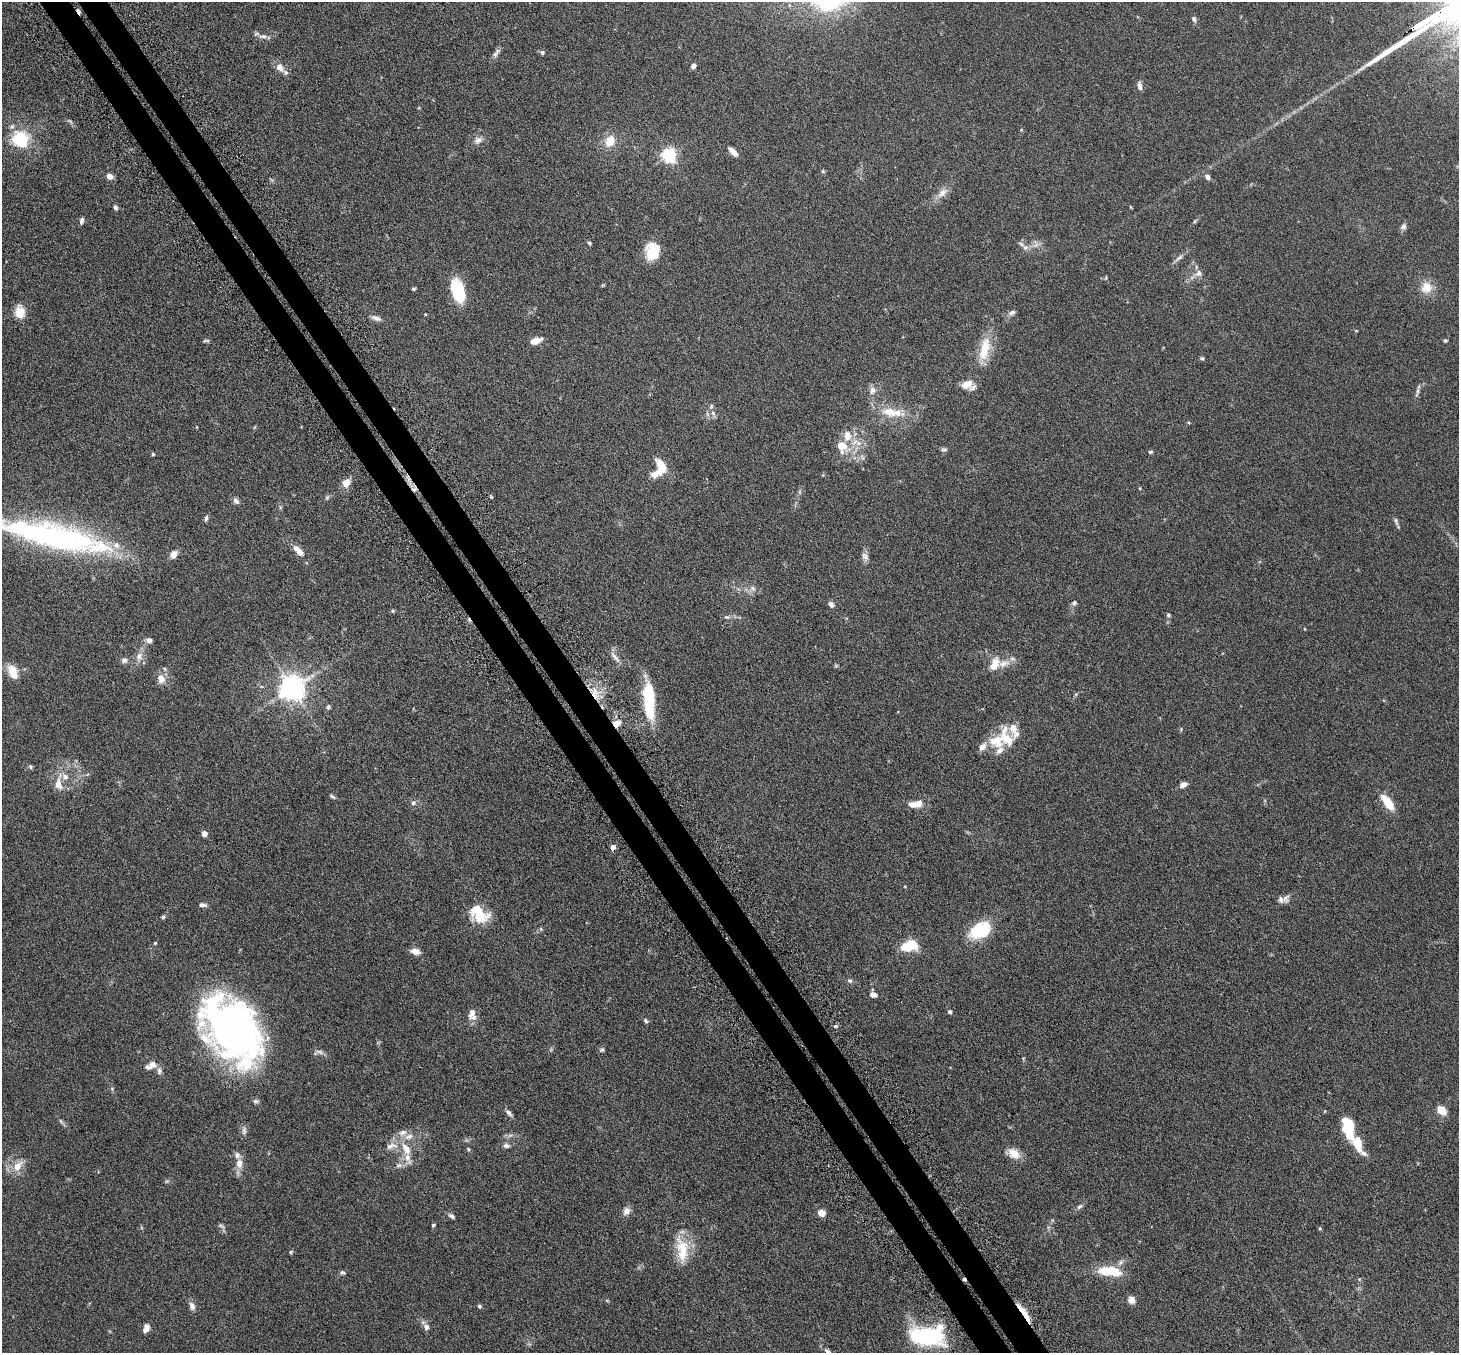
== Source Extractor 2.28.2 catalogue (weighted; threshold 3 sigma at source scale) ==
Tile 11 of 4 x 4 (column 3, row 3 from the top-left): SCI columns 2966-4422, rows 1539-2889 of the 5929 x 5919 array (HDU 1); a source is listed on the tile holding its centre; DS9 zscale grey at full resolution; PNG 1461 x 1355 px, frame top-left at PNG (2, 2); no overlay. Shown black and unused: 4% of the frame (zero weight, under 3 of 6 exposures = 4% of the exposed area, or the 3 px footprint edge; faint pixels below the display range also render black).
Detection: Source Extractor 2.28.2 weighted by HDU 2 'WHT'; one run over the whole footprint, this tile lists its part. Background 0.12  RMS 0.0045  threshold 0.0185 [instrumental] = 3 sigma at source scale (4.09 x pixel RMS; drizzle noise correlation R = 1.36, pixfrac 0.8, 0.05/0.05 arcsec/px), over >= 5 px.
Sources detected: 180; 2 too faint to see at this stretch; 3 inside a brighter object's white glare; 2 cosmic-ray / hot-pixel residue — not listed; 23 inside a brighter listed object's ellipse — not listed separately; the other 150 listed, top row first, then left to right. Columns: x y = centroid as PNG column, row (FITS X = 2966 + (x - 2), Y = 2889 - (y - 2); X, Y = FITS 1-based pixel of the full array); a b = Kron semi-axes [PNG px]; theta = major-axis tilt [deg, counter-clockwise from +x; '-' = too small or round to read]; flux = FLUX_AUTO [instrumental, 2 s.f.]
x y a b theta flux
1194 19 8 5 -65 1.1
1426 21 32 2 30 3100
263 36 12 6 2 1.8
542 52 6 5 - 1.1
496 53 15 6 57 1.6
693 66 6 5 - 1.3
280 67 12 8 -54 3
1139 86 11 5 -81 1.7
70 121 9 4 -54 0.76
21 139 7 7 - 65
478 140 12 9 31 2.2
610 141 15 13 62 5.8
733 151 11 5 -43 3.3
669 155 6 6 - 91
823 171 5 4 - 0.54
109 176 8 6 -26 2.1
1208 177 7 5 -50 1.4
942 193 19 9 44 3.5
115 207 6 5 - 0.91
81 221 8 5 78 1.1
1195 221 6 4 70 0.49
1403 226 9 7 52 1.3
589 243 5 4 - 0.55
1036 245 11 8 68 2.1
1025 247 7 7 - 1.4
653 251 16 13 72 14
1179 258 15 5 36 1.6
1198 273 14 9 29 2.5
1106 277 6 3 73 0.36
603 285 5 4 - 0.41
1426 287 15 14 - 5.7
413 289 5 4 - 0.59
457 290 26 13 -71 18
20 312 16 12 -83 4.8
1012 313 10 6 21 1.3
425 314 4 3 - 0.34
376 318 14 6 -20 1.8
1445 340 4 4 - 0.65
205 341 7 4 -17 0.59
536 341 11 6 17 4.3
984 349 36 13 77 11
1202 358 5 4 - 0.69
967 384 13 9 21 4.5
872 390 12 9 58 2.5
1417 392 17 4 77 1.3
711 406 7 5 69 0.78
890 412 28 12 -13 9.4
713 413 7 4 -46 1
707 414 7 4 -72 0.76
855 441 15 7 41 3.9
842 446 16 12 -29 6.2
944 450 9 5 0 0.84
1150 452 6 4 14 0.62
153 454 4 4 - 0.51
659 468 23 13 69 9.6
346 483 8 7 - 4.1
1140 488 4 4 - 0.38
414 489 9 5 7 1
327 497 7 5 68 0.69
236 501 9 6 -40 1.2
280 507 6 4 90 0.6
206 518 8 4 77 0.93
1396 521 12 5 -76 1
55 538 95 31 -10 99
299 553 10 8 -48 2.3
173 554 7 6 - 4.2
865 556 12 8 -68 1.9
753 588 9 6 -40 1.6
1074 603 7 6 - 0.9
831 605 8 6 -49 1.2
393 611 5 4 - 0.55
1168 615 5 4 - 0.63
727 617 8 5 -1 1
149 640 8 7 - 1.6
139 656 14 10 77 3.1
615 657 19 6 -51 2.2
124 660 9 7 -6 1.5
995 664 19 11 64 5.6
836 666 6 4 -18 0.49
13 672 19 11 -65 5.7
161 678 13 10 -66 3.4
292 688 8 8 - 460
595 693 20 8 -82 5.6
1076 694 6 4 72 0.53
328 707 6 5 - 0.75
649 707 34 11 -78 17
616 723 9 7 35 4
1007 739 20 14 -39 8
982 747 12 8 53 2.6
30 767 6 5 - 0.7
58 784 20 9 89 4.9
1183 785 7 5 29 2.6
332 796 9 4 -30 0.76
1388 802 20 8 -53 7.7
413 803 7 6 - 0.94
915 804 19 8 7 4.5
204 834 5 5 - 2.8
613 847 4 4 - 2.3
1286 898 13 8 67 1.8
202 905 10 5 -5 1.3
479 914 23 16 -38 12
163 917 5 4 - 0.6
541 929 6 3 -72 0.43
980 930 20 13 22 24
155 943 4 4 - 0.4
910 945 15 9 15 14
415 951 11 6 -15 2.6
850 981 7 6 - 0.94
873 995 8 6 -15 1.9
950 1012 5 4 - 1.1
472 1014 14 9 -86 3.4
646 1021 6 5 - 0.77
835 1026 6 5 - 0.68
232 1029 75 48 -54 170
602 1050 7 6 - 0.78
318 1052 15 7 4 1.6
152 1064 13 9 1 2.6
1442 1110 11 7 -42 5
509 1113 10 5 -42 1.3
61 1121 9 4 -57 0.83
1348 1127 24 11 -78 16
244 1131 12 6 82 1.4
391 1146 19 9 14 4
506 1146 9 6 -6 1.3
406 1149 21 10 -62 6.9
468 1149 5 4 - 0.53
1014 1153 15 11 -38 4.9
239 1163 14 9 87 3.5
399 1165 10 6 10 1.6
17 1166 15 9 48 5
1080 1206 9 5 36 1.1
626 1211 12 9 60 2.2
821 1213 8 7 - 3
451 1216 8 5 -36 1.2
433 1225 4 3 - 0.71
221 1226 10 4 -30 0.87
1320 1228 5 4 - 0.43
682 1250 37 15 -82 12
291 1252 5 5 - 0.6
1110 1271 25 10 -6 14
342 1273 8 6 -12 0.83
1131 1300 9 8 - 2.1
192 1306 11 7 -69 2
479 1306 5 5 - 0.64
1024 1313 29 5 -55 6.2
426 1327 8 7 - 1.9
146 1328 10 6 70 2.4
939 1328 14 10 57 4.6
921 1338 32 13 -22 30
828 1352 12 6 -50 1.6
Overlapping masked pixels (flux is a lower limit): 5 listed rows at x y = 1426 21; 414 489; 595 693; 616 723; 1024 1313
Isophote crosses this tile's border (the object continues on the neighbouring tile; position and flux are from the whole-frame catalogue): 2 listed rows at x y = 55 538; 828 1352